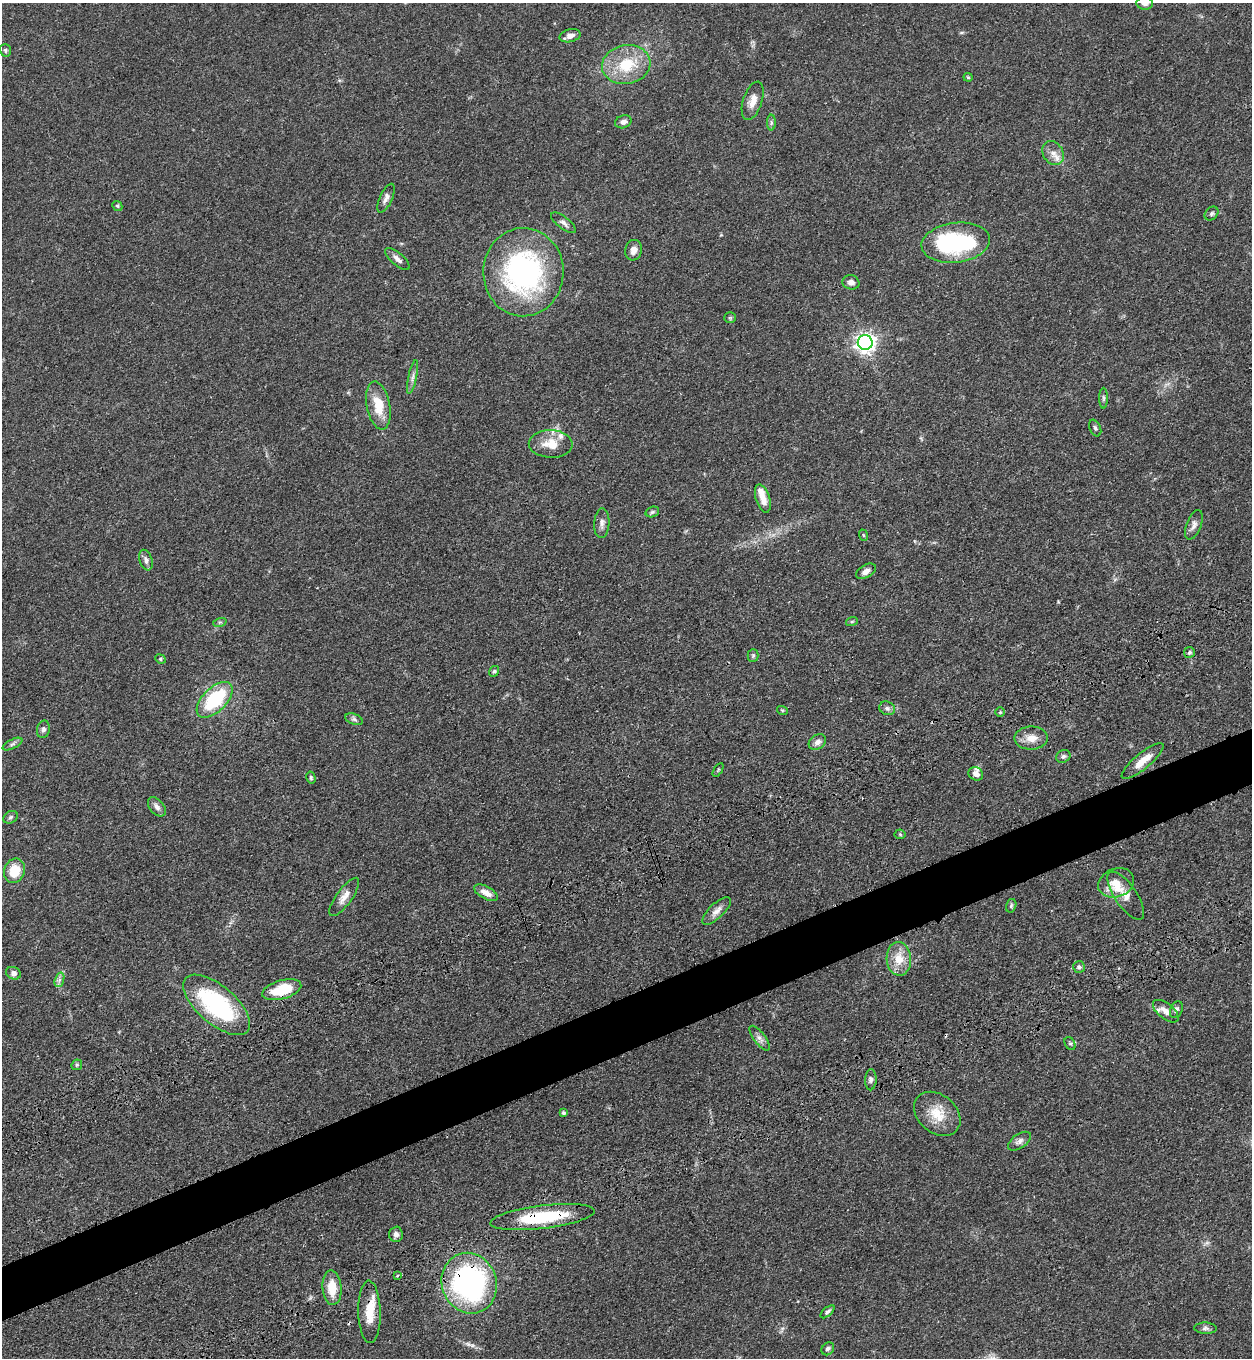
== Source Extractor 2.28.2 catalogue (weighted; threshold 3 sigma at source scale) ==
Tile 7 of 4 x 4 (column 3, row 2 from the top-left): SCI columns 2959-4208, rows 2901-4256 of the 5704 x 5798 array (HDU 1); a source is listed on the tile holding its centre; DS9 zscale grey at full resolution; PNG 1254 x 1360 px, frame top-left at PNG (2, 3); each listed source drawn as its Kron ellipse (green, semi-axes under 4 px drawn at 4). Shown black and unused: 4% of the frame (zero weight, under 3 of 4 exposures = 11% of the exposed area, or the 3 px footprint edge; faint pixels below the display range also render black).
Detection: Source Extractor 2.28.2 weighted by HDU 2 'WHT'; one run over the whole footprint, this tile lists its part. Background 0.0514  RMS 0.0041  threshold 0.0187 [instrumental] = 3 sigma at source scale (4.5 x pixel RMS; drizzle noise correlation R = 1.50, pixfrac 1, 0.05/0.05 arcsec/px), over >= 5 px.
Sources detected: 94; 1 inside a brighter object's white glare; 1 cosmic-ray / hot-pixel residue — neither listed nor drawn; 6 inside a brighter listed object's ellipse — not listed separately; the other 86 listed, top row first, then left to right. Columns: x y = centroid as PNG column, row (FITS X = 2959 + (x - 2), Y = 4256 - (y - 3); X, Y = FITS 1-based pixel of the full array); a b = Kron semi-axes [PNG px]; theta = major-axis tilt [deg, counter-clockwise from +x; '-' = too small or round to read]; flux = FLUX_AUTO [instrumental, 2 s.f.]
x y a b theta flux
1145 3 8 6 -2 1.6
570 36 11 6 13 2.3
5 50 6 5 - 0.73
626 65 24 19 11 16
968 77 4 4 - 0.42
753 101 20 9 72 4.1
623 122 8 6 19 1.6
771 122 8 4 -90 0.83
1053 153 12 10 -58 3.2
386 198 16 6 65 1.9
117 206 5 4 - 0.53
1211 214 8 6 44 1
563 223 15 6 -37 1.7
956 243 34 20 7 43
634 250 10 8 76 2.7
397 259 15 6 -40 2
523 272 44 40 89 83
851 282 8 7 - 1.9
730 318 6 5 - 0.61
865 342 7 7 - 210
413 377 17 3 78 1.5
1104 398 10 4 -90 0.83
378 406 24 11 -79 9.6
1095 428 9 5 -66 0.87
551 444 22 14 -2 7.4
763 498 14 7 -72 4.3
652 512 7 5 18 0.81
602 523 15 7 86 2
1194 525 16 7 69 2.1
863 535 6 3 -71 0.42
146 560 11 6 -71 1.7
866 571 11 6 31 2.1
852 621 6 4 20 0.53
220 622 7 4 18 0.71
1189 652 5 5 - 0.93
753 655 6 5 - 0.62
160 659 5 4 - 0.55
494 671 5 4 - 0.69
215 700 22 12 45 26
887 708 8 6 -24 1.3
782 710 5 3 - 0.42
1000 712 5 4 - 0.48
354 719 9 5 -21 1
43 729 9 6 77 1.3
1031 738 17 11 0 4.4
817 742 9 7 37 2
12 744 11 4 26 1
1063 756 7 6 - 1
1143 761 26 8 40 5.8
718 770 8 3 58 0.44
976 774 7 6 - 1.9
311 778 6 4 -76 0.66
157 807 11 7 -50 1.8
11 817 7 6 - 0.94
900 834 5 5 - 0.5
14 871 12 10 68 9.1
1116 883 18 14 20 5.8
486 893 13 6 -28 3
1126 896 28 11 -55 4.7
344 897 23 7 54 3.5
1011 906 7 5 74 0.67
717 911 18 7 44 2.8
899 959 17 12 -86 7.1
1079 967 6 6 - 0.97
13 973 8 6 -20 1.6
59 980 7 4 71 1.2
282 990 20 9 16 13
217 1005 41 19 -40 51
1176 1010 9 6 65 1.2
1166 1011 15 7 -38 3.1
759 1038 15 6 -53 1.8
1070 1044 7 5 -61 0.78
77 1065 6 5 - 0.58
871 1080 10 5 88 1.3
563 1113 4 4 - 0.88
937 1114 26 19 -40 9.7
1019 1141 13 7 34 1.8
542 1217 52 11 7 24
396 1234 8 7 - 1.5
397 1276 4 2 - 0.36
469 1283 31 27 -70 93
332 1288 17 9 -86 7.9
369 1312 31 11 -88 8.2
828 1312 8 4 42 0.97
1205 1328 11 5 -2 1.2
828 1349 7 5 48 1.1
Overlapping masked pixels (flux is a lower limit): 2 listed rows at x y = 542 1217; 469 1283
Isophote crosses this tile's border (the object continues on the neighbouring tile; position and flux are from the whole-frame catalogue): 1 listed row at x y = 1145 3